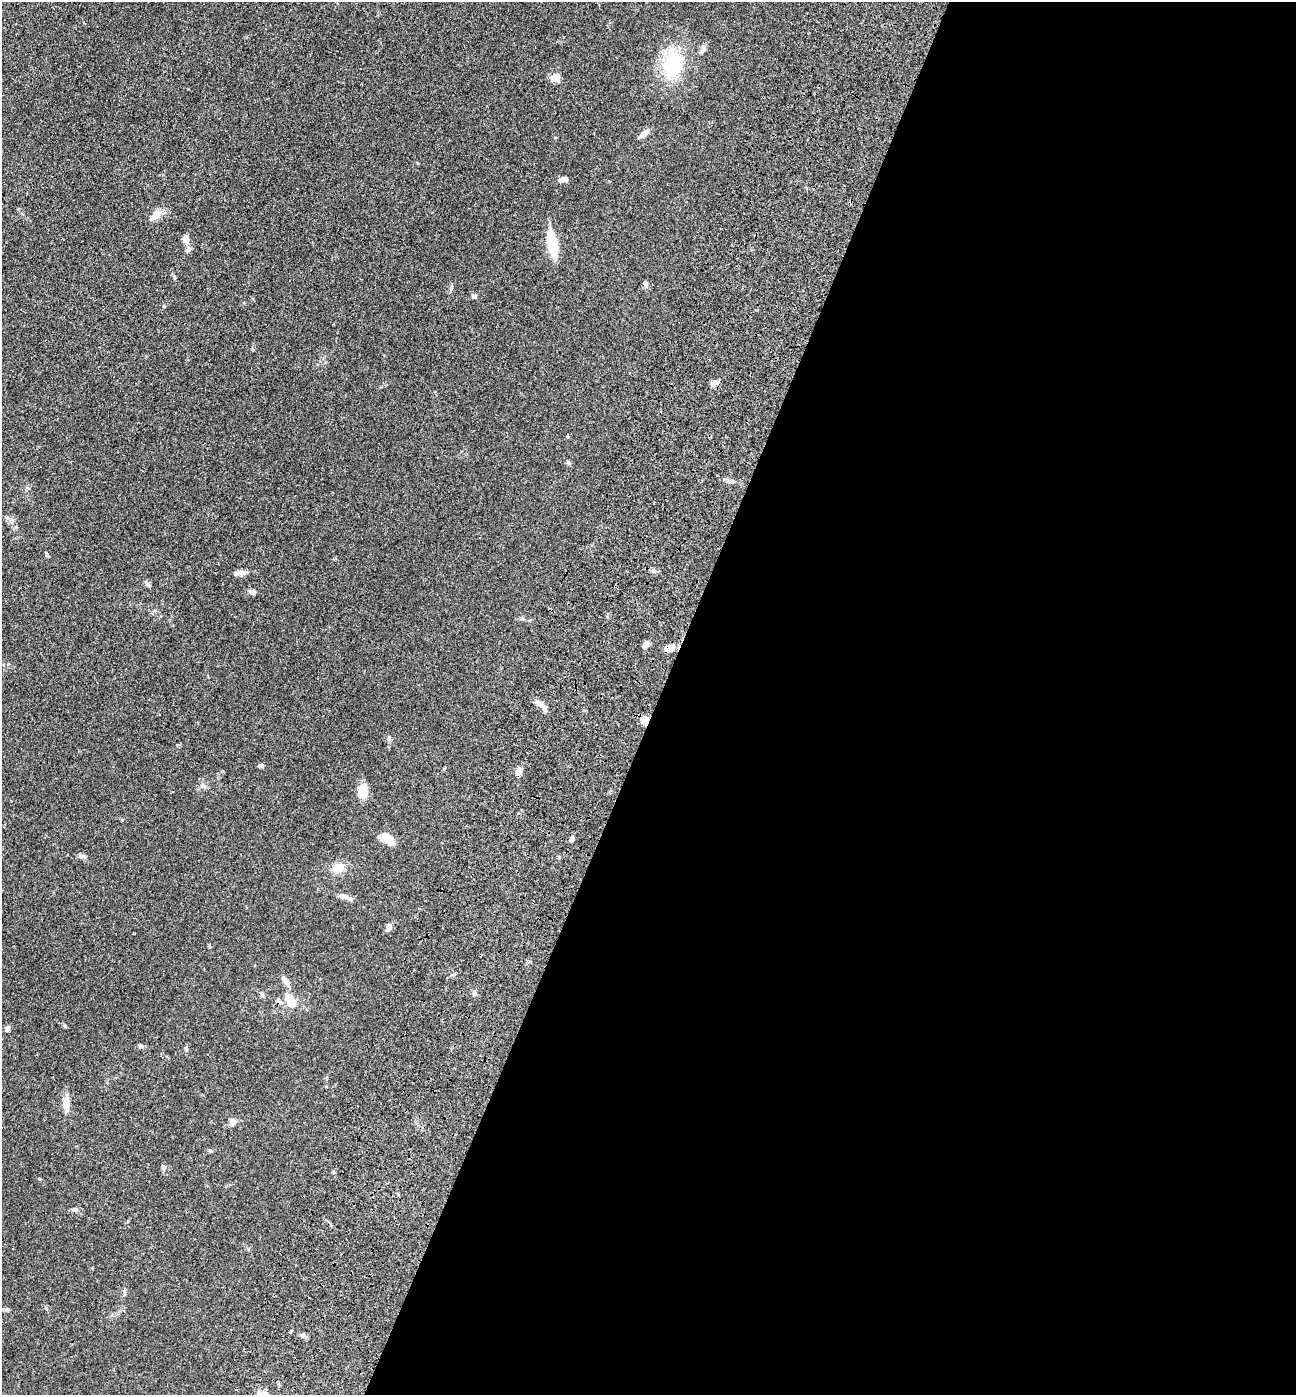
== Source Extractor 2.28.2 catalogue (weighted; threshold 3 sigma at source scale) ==
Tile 12 of 4 x 4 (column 4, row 3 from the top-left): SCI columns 4211-5504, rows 1520-2912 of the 5967 x 5890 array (HDU 1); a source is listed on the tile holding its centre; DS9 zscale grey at full resolution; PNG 1298 x 1397 px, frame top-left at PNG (2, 2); no overlay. Shown black and unused: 49% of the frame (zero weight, under 3 of 4 exposures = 11% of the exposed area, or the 3 px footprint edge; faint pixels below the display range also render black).
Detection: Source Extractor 2.28.2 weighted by HDU 2 'WHT'; one run over the whole footprint, this tile lists its part. Background 0.0618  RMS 0.0045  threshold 0.0201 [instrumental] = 3 sigma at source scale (4.5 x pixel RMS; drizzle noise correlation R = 1.50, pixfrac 1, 0.05/0.05 arcsec/px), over >= 5 px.
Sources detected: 47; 2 inside a brighter listed object's ellipse — not listed separately; the other 45 listed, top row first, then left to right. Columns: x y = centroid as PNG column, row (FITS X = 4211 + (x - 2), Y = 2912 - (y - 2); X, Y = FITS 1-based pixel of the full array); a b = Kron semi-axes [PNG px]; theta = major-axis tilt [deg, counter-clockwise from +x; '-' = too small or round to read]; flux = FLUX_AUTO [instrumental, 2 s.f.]
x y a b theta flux
704 49 9 7 66 1.5
672 65 31 22 89 24
555 78 9 7 25 4.3
644 134 14 6 40 2.3
563 179 10 5 7 2.3
156 215 16 10 34 3.5
186 239 11 7 -83 2.6
552 243 27 9 -79 16
174 277 6 4 -71 0.54
645 283 7 6 - 1
474 296 6 5 - 0.81
164 306 4 4 - 0.38
714 383 8 6 14 2.5
568 462 6 5 - 0.67
731 481 10 5 -7 1.4
242 573 12 6 7 1.8
148 585 6 5 - 0.79
253 592 8 6 -21 1.3
522 618 5 5 - 0.65
646 644 9 6 24 1.8
669 648 11 8 10 3.6
539 703 12 6 -25 2
645 720 11 8 -78 2.7
261 765 6 5 - 1.1
518 771 8 6 58 2.9
362 791 17 12 -87 4.6
387 838 18 9 -31 5.1
572 839 7 5 68 1.1
83 856 11 4 0 1
338 868 13 10 28 4.9
344 897 15 6 -10 2.4
388 927 9 6 78 1.7
286 981 14 6 -53 2.2
474 993 6 6 - 1
291 1001 13 8 -64 7.5
7 1029 8 6 81 1.2
140 1046 7 5 -15 0.81
186 1049 7 5 -89 0.74
66 1104 20 7 90 4.2
233 1122 10 8 74 1.5
210 1150 6 4 0 0.54
163 1167 7 6 - 1
39 1179 5 3 - 0.37
74 1210 8 5 43 0.82
7 1309 9 3 -13 0.68
Overlapping masked pixels (flux is a lower limit): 3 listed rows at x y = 669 648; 645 720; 291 1001
Unlisted compact peaks at least as high as the median listed source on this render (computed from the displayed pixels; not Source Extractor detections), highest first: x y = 65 1026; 209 945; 122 820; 451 288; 252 349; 389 738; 333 1172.